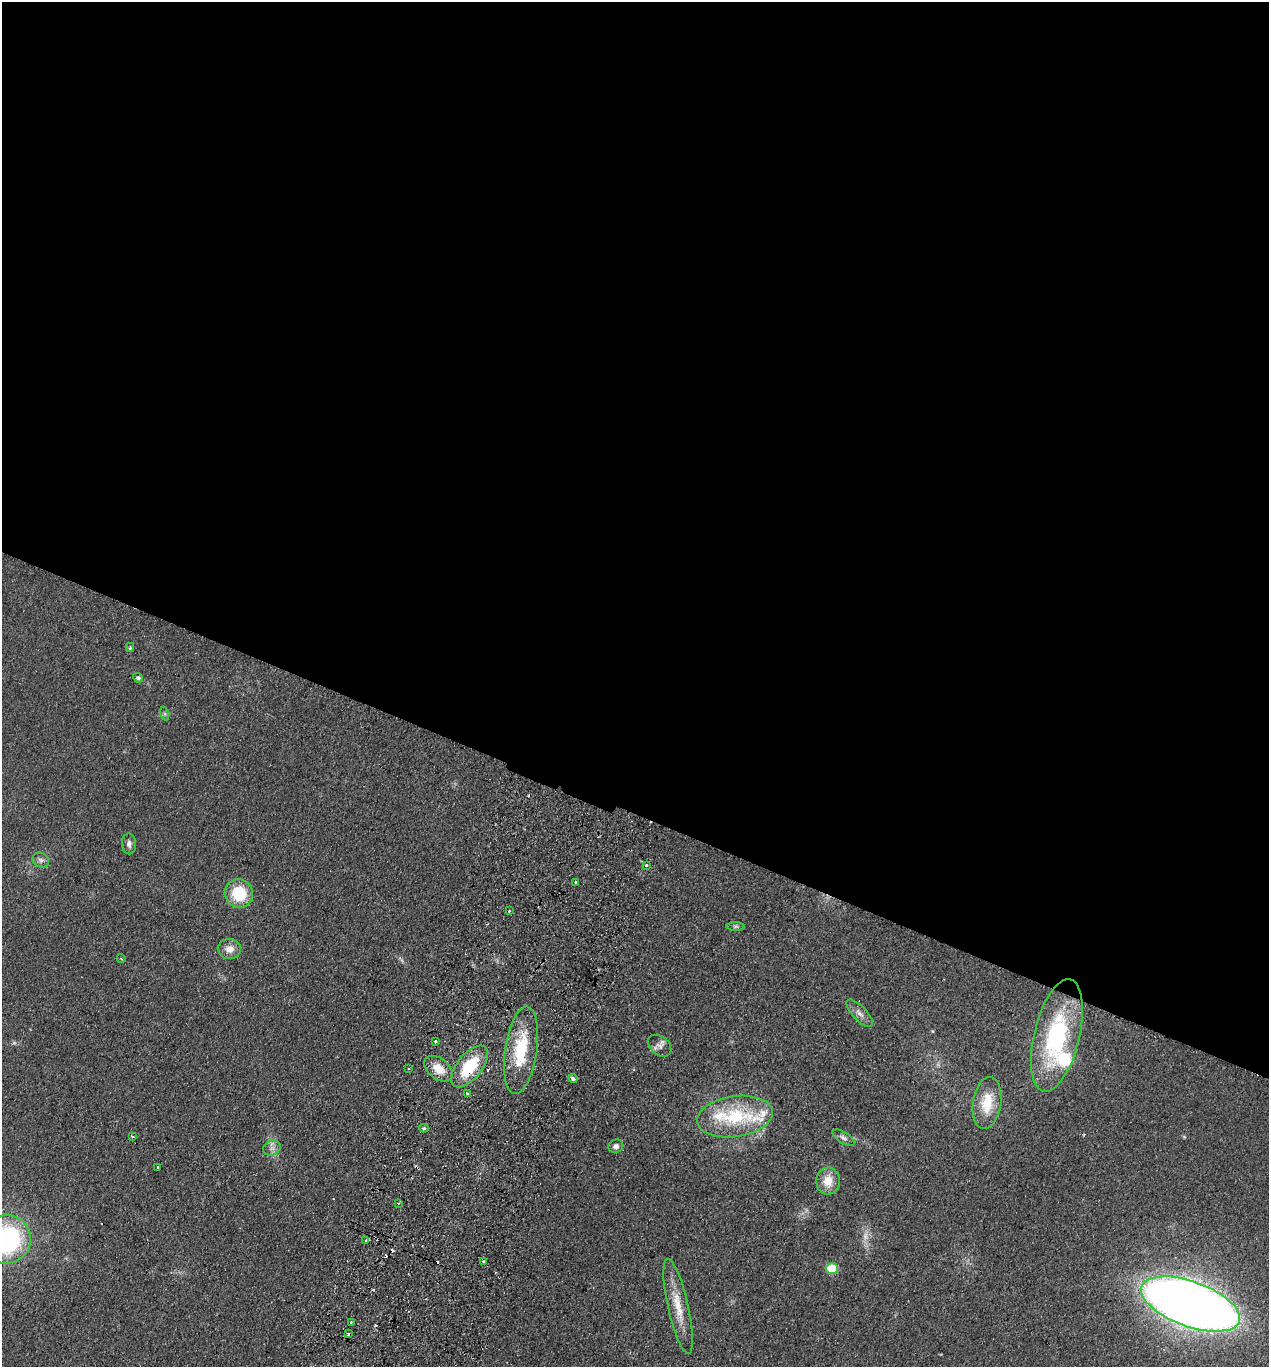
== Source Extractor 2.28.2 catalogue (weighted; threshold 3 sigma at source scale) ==
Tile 3 of 4 x 4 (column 3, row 1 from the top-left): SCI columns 2859-4125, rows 4121-5485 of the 5586 x 5508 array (HDU 1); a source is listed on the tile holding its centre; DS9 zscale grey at full resolution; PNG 1271 x 1369 px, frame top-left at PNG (2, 2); each listed source drawn as its Kron ellipse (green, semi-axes under 4 px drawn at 4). Shown black and unused: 60% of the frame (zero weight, under 2 of 3 exposures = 3% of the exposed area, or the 3 px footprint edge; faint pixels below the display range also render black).
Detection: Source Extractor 2.28.2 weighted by HDU 2 'WHT'; one run over the whole footprint, this tile lists its part. Background 0.0768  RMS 0.0083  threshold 0.0373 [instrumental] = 3 sigma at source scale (4.5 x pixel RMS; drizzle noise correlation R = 1.50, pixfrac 1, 0.05/0.05 arcsec/px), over >= 5 px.
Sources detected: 52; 2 too faint to see at this stretch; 6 cosmic-ray / hot-pixel residue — neither listed nor drawn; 4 inside a brighter listed object's ellipse — not listed separately; the other 40 listed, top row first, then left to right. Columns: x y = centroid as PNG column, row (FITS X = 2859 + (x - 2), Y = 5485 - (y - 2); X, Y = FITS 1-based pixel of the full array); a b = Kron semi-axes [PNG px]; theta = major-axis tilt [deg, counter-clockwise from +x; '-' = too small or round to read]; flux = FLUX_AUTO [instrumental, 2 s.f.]
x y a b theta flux
130 647 4 3 - 1.5
138 678 5 4 - 1.9
165 714 7 4 -72 1.4
129 844 10 7 -86 3.5
41 860 9 7 -35 2.9
646 865 3 3 - 3.3
575 882 3 3 - 2.6
239 893 14 14 - 32
509 911 2 2 - 0.86
735 926 9 4 0 1.6
229 949 11 10 - 7.6
121 958 4 3 - 0.71
860 1013 17 7 -46 5.1
1057 1035 58 22 76 100
435 1041 3 3 - 4.2
660 1046 13 9 -39 4.4
521 1050 44 16 82 44
470 1066 25 12 51 36
408 1069 3 2 - 1.3
438 1069 16 10 -38 12
573 1079 4 3 - 5.6
468 1094 3 3 - 2
987 1103 26 14 81 23
735 1117 38 20 8 51
424 1128 5 4 - 1.5
132 1136 3 3 - 1.9
844 1138 12 5 -33 2.9
616 1146 7 6 - 3
272 1148 9 7 25 3.8
158 1167 3 3 - 1.6
828 1181 13 12 - 12
398 1203 3 2 - 0.71
6 1239 24 24 - 130
366 1241 3 3 - 3
483 1261 3 3 - 1.8
832 1269 6 5 - 37
1190 1304 52 22 -20 1300
678 1306 48 10 -77 21
351 1322 3 2 - 1.1
348 1334 3 3 - 1.8
Overlapping masked pixels (flux is a lower limit): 1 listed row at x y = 470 1066
Isophote crosses this tile's border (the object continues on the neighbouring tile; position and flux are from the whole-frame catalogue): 1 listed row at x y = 6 1239